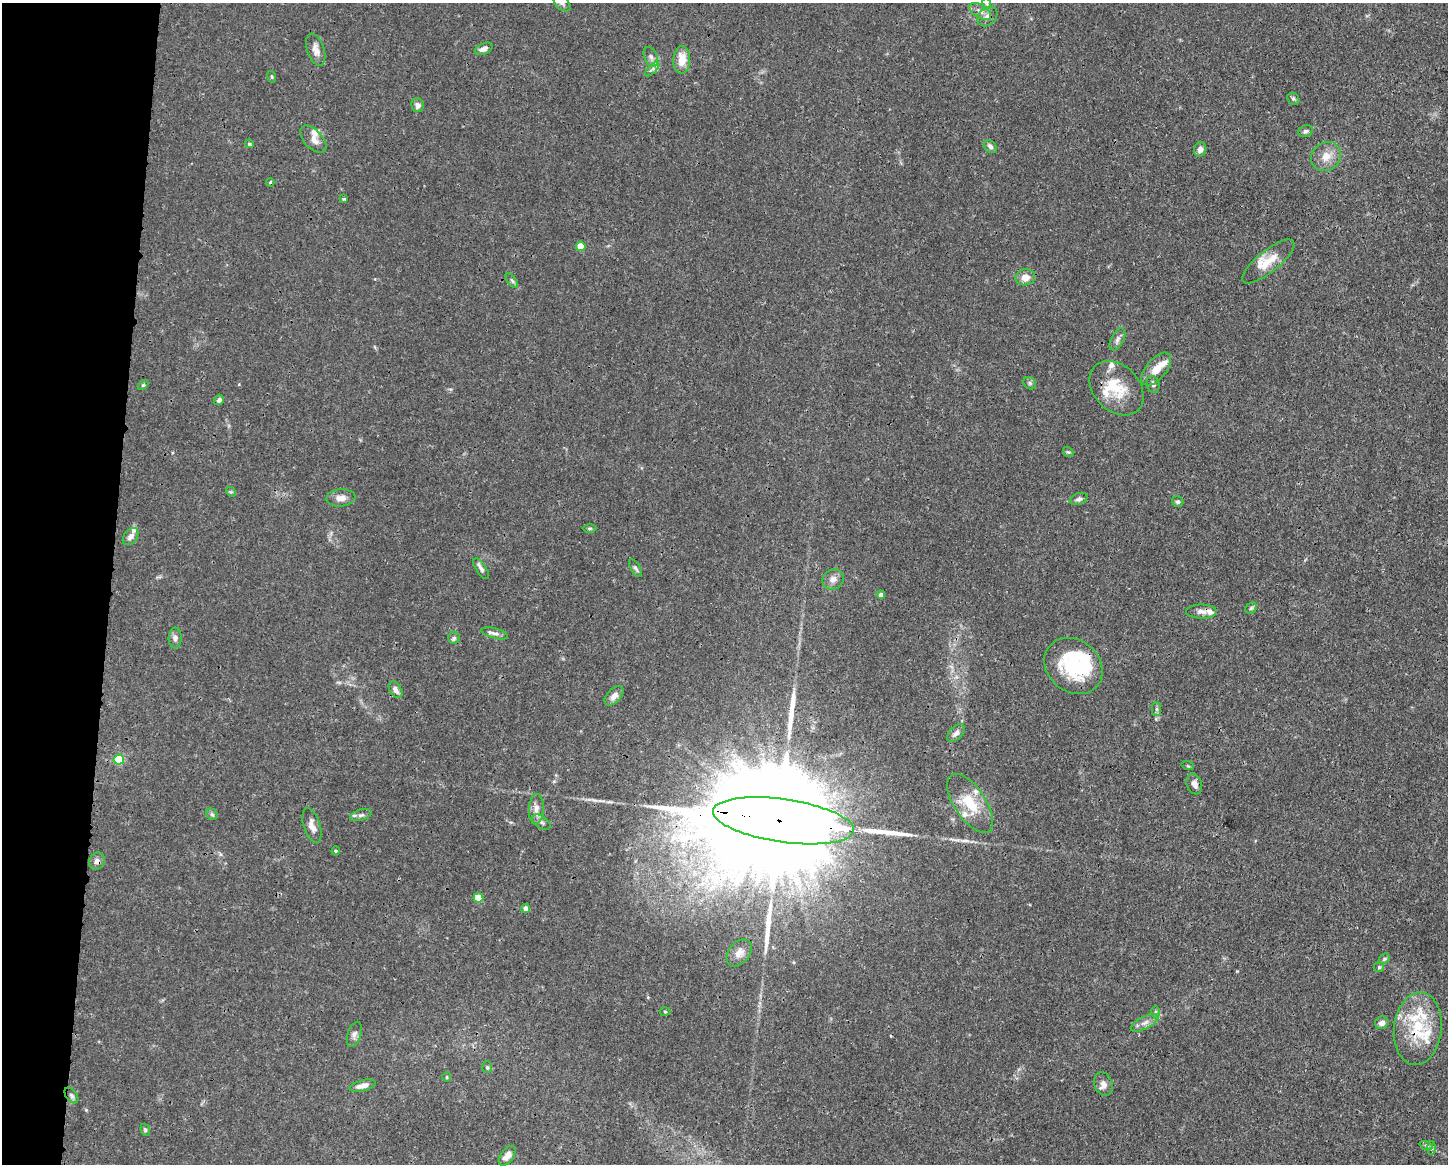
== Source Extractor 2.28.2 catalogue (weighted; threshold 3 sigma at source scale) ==
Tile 7 of 3 x 4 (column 1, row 3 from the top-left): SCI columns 108-1553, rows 1168-2329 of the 4663 x 4660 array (HDU 1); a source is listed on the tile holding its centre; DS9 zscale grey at full resolution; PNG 1450 x 1166 px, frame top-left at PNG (2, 3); each listed source drawn as its Kron ellipse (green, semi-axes under 4 px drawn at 4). Shown black and unused: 8% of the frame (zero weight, under 3 of 4 exposures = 1% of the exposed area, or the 3 px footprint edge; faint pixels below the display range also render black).
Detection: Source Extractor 2.28.2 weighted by HDU 2 'WHT'; one run over the whole footprint, this tile lists its part. Background 0.0155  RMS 0.0022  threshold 0.01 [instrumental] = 3 sigma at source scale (4.5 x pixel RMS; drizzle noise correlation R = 1.50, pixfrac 1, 0.05/0.05 arcsec/px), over >= 5 px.
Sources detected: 103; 3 inside a brighter object's white glare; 1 cosmic-ray / hot-pixel residue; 3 long thin detections or spike segments (spike, bleed or trail) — neither listed nor drawn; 12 inside a brighter listed object's ellipse — not listed separately; the other 84 listed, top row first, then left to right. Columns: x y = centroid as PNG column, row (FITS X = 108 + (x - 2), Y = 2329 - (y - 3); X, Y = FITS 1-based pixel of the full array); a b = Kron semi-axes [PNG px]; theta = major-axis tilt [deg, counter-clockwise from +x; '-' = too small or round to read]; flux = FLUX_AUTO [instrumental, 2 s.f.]
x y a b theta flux
562 3 10 6 -45 0.84
987 4 5 3 - 0.33
980 11 12 6 -32 1.3
987 17 11 8 43 1.4
484 49 9 5 23 1.2
316 50 16 8 -72 1.6
651 57 10 6 -66 0.91
682 60 14 8 89 3.4
652 69 9 3 45 0.53
272 77 6 4 -72 0.28
1293 99 6 5 - 0.38
418 105 7 6 - 1.1
1306 131 7 5 21 0.52
313 139 16 9 -48 1.6
249 144 4 4 - 0.39
990 147 7 5 -41 0.71
1200 149 7 6 - 1.2
1326 157 16 13 41 2.8
270 182 4 3 - 0.25
344 199 4 3 - 0.3
581 246 5 4 - 5
1268 261 32 11 39 4.2
1025 277 10 8 12 1.9
512 281 8 4 -54 0.48
1117 339 12 6 63 0.87
1156 369 20 10 50 3.1
1030 383 7 5 -47 0.43
1153 384 8 6 -74 0.66
143 385 6 4 44 0.29
1116 388 31 23 -45 7.5
219 400 5 4 - 0.69
1068 452 6 4 -39 0.31
231 492 5 4 - 0.27
341 498 14 8 5 1.6
1079 499 9 5 19 0.68
1178 502 6 5 - 0.4
590 528 7 4 1 0.29
131 536 10 6 51 1.2
636 568 10 4 -57 0.51
481 569 12 5 -56 0.68
833 579 11 9 33 1.4
881 595 4 4 - 1.1
1251 608 6 5 - 0.38
1201 612 15 7 -1 1.3
495 633 14 5 -15 0.9
175 638 10 6 87 0.9
454 638 6 6 - 0.45
1073 666 31 26 -40 15
396 690 9 5 -58 1.1
614 696 11 7 45 1.4
1157 709 7 4 -90 0.45
956 733 11 6 44 0.99
119 760 5 5 - 12
1188 766 6 4 -18 0.27
1194 784 10 7 -71 1.1
970 803 34 15 -56 7.2
536 809 15 7 86 1.5
212 814 6 5 - 0.41
361 815 11 5 18 0.73
783 821 71 21 -8 21000
541 822 10 6 -35 0.86
312 826 18 8 -73 1.6
336 851 4 4 - 0.25
97 861 9 7 59 0.9
478 898 5 4 - 5.2
525 909 4 4 - 1.3
739 953 15 10 51 1.6
1384 959 6 4 46 0.37
1379 967 5 5 - 0.35
665 1011 5 3 - 0.24
1155 1012 6 4 89 0.39
1145 1023 15 6 27 1.4
1382 1023 7 6 - 1.2
1418 1029 36 24 83 12
354 1034 13 6 71 0.89
487 1067 6 5 - 0.37
447 1077 5 4 - 0.26
1103 1084 12 9 -69 1.4
362 1086 13 5 14 1.6
71 1095 9 5 -54 0.58
145 1130 6 4 -69 0.36
1426 1145 7 4 -19 0.37
1431 1148 7 4 89 0.39
507 1156 11 6 54 1.6
Overlapping masked pixels (flux is a lower limit): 4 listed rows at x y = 495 633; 783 821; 97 861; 1418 1029
Isophote crosses this tile's border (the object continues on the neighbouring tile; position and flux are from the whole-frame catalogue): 1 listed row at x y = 562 3